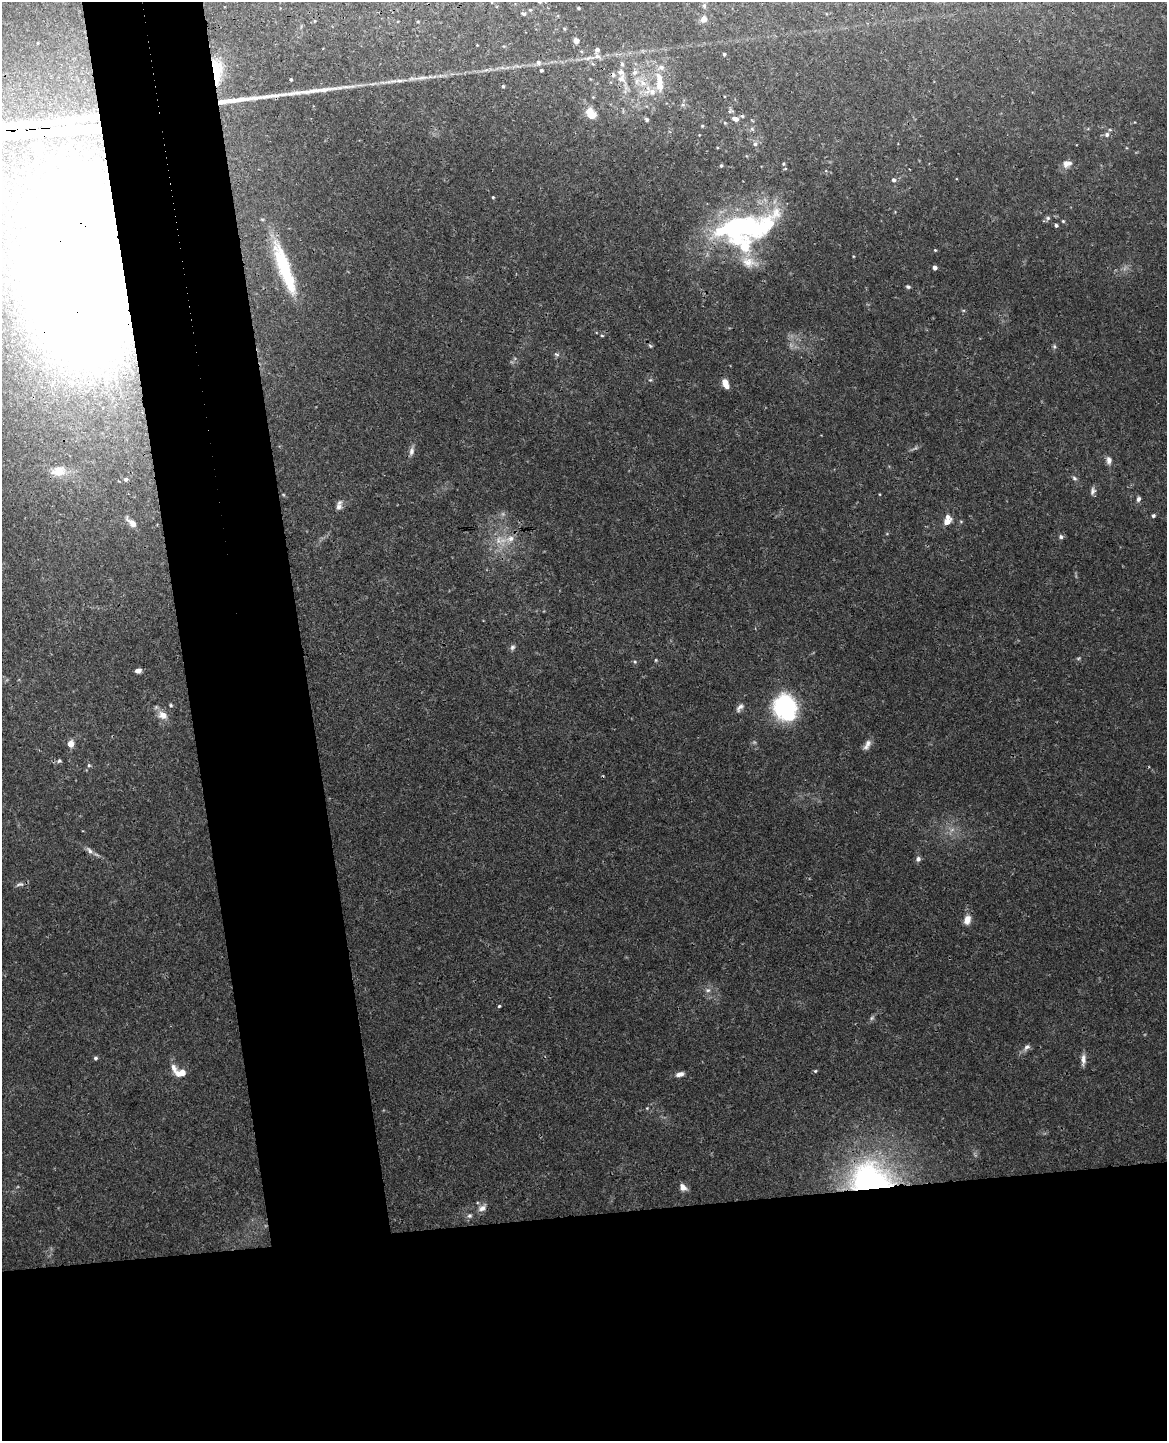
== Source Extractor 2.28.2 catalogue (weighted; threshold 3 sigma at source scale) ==
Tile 11 of 4 x 3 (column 3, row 3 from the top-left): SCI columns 2388-3552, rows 148-1586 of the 4777 x 4717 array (HDU 1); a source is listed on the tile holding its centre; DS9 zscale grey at full resolution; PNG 1169 x 1443 px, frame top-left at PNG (2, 2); no overlay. Shown black and unused: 25% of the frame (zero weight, under 3 of 4 exposures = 6% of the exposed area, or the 3 px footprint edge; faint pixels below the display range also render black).
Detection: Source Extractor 2.28.2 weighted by HDU 2 'WHT'; one run over the whole footprint, this tile lists its part. Background 0.0441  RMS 0.0031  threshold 0.0138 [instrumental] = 3 sigma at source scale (4.5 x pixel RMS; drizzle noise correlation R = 1.50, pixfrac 1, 0.05/0.05 arcsec/px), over >= 5 px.
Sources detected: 108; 2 too faint to see at this stretch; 3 inside a brighter object's white glare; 2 cosmic-ray / hot-pixel residue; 2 long thin detections or spike segments (spike, bleed or trail) — not listed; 9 inside a brighter listed object's ellipse — not listed separately; the other 90 listed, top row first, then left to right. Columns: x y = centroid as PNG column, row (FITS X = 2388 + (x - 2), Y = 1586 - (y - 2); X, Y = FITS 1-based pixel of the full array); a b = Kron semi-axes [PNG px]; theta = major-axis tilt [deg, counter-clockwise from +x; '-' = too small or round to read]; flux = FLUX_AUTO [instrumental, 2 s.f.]
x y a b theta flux
704 6 6 5 - 0.54
578 8 3 3 - 0.43
523 13 7 5 -22 0.54
703 19 7 6 - 2
576 40 4 4 - 2.5
724 54 3 3 - 0.54
597 56 8 7 - 1.1
538 62 6 6 - 0.94
541 70 3 3 - 0.52
217 71 35 13 -88 10
621 78 12 11 - 2.5
291 80 3 3 - 0.57
643 83 12 9 -39 3.6
659 83 28 9 -85 6.4
503 86 4 4 - 0.44
683 105 6 4 -18 0.49
591 114 11 8 -58 5.3
742 116 5 5 - 0.47
736 119 7 5 -15 1.7
647 120 5 4 - 0.62
702 126 4 4 - 0.32
752 129 6 5 - 0.62
1107 134 6 6 - 0.88
755 144 6 5 - 0.85
37 147 5 5 - 6.9
783 164 5 5 - 0.44
1067 164 13 9 10 2
721 166 4 3 - 0.49
894 180 5 5 - 0.83
493 197 4 4 - 0.33
1048 218 7 5 22 0.72
1063 221 4 4 - 0.36
1056 225 4 4 - 0.67
736 226 71 24 12 64
935 250 4 4 - 0.33
748 262 21 16 -15 5.5
283 265 56 16 -71 21
935 268 4 4 - 1.3
83 279 109 57 -67 750
908 287 6 4 -25 0.55
963 310 5 3 - 0.34
602 335 5 4 - 0.42
650 346 6 5 - 0.49
1054 346 6 5 - 0.55
556 354 8 4 -26 0.64
650 380 5 5 - 0.45
725 384 9 5 -68 3.5
411 451 12 6 79 1.4
1109 460 10 7 -85 1.5
58 471 14 10 10 5.1
1074 478 7 5 -33 0.71
126 479 4 4 - 0.5
1093 491 10 6 76 1.1
1138 499 6 5 - 0.98
339 507 10 8 68 1.5
1153 516 4 4 - 0.61
947 521 7 5 30 3.4
132 523 15 6 -44 2.1
1061 537 7 6 - 0.73
510 539 12 10 18 3.2
512 647 8 7 - 0.83
1078 658 6 4 30 0.45
656 660 4 4 - 0.32
635 662 6 5 - 0.55
138 671 6 4 18 1.4
171 705 5 4 - 0.39
740 707 13 6 50 1.3
785 708 20 16 -66 48
163 715 13 10 -26 3
71 744 7 6 - 2.7
867 745 15 7 61 1.7
59 761 6 5 - 0.6
89 765 5 4 - 0.45
89 850 13 6 -48 1.5
918 859 7 6 - 0.98
20 884 12 5 12 1
967 920 11 8 74 2.9
708 990 7 6 - 0.96
499 1006 3 3 - 0.38
1027 1047 11 7 43 1.2
95 1058 5 4 - 0.66
1083 1060 15 6 86 1.7
815 1071 5 4 - 0.38
180 1073 15 8 2 3.2
680 1074 10 6 15 1.6
647 1108 4 4 - 0.27
870 1178 52 39 -5 76
683 1187 10 7 -45 1.8
482 1208 13 7 38 1.7
469 1216 7 6 - 0.75
Overlapping masked pixels (flux is a lower limit): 3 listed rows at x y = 217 71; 83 279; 870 1178